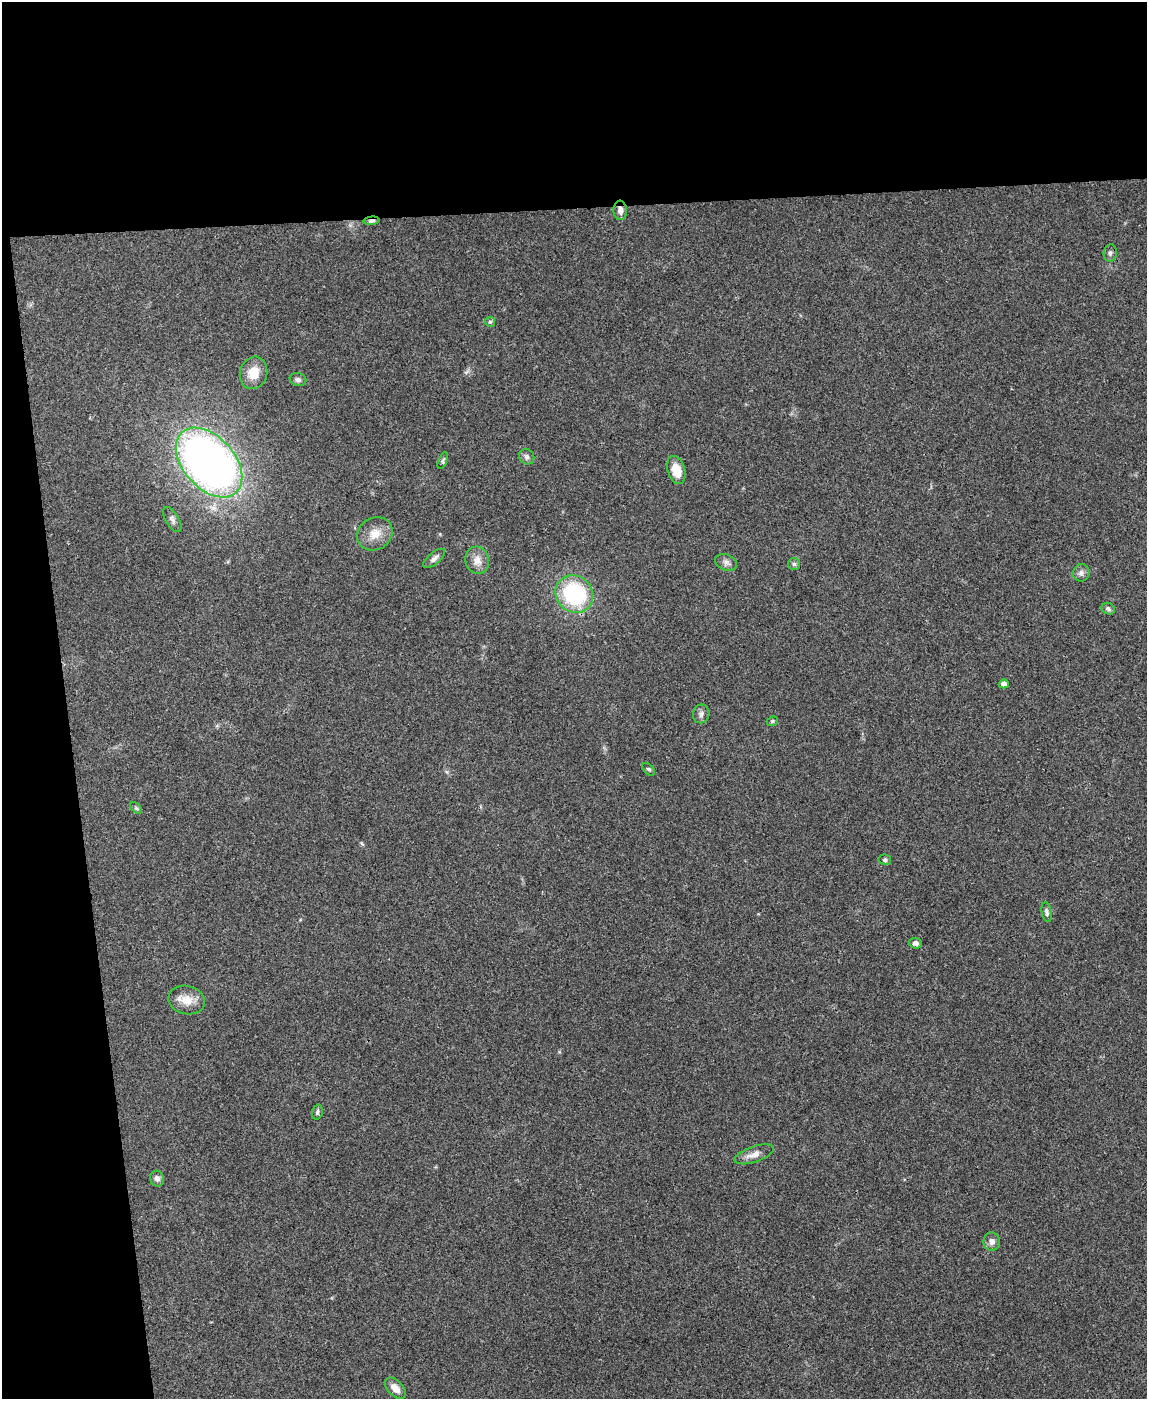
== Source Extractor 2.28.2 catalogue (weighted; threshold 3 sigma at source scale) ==
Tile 1 of 4 x 3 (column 1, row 1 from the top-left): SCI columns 3-1147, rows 3033-4429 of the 4582 x 4561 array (HDU 1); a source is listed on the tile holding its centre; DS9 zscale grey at full resolution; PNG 1149 x 1401 px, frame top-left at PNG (2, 2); each listed source drawn as its Kron ellipse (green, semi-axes under 4 px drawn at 4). Shown black and unused: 21% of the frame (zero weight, under 3 of 4 exposures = <1% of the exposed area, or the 3 px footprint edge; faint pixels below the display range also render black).
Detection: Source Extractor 2.28.2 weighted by HDU 2 'WHT'; one run over the whole footprint, this tile lists its part. Background 0.0661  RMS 0.0051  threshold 0.0232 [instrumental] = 3 sigma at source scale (4.5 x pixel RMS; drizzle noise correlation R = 1.50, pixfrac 1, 0.05/0.05 arcsec/px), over >= 5 px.
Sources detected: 33; all 33 listed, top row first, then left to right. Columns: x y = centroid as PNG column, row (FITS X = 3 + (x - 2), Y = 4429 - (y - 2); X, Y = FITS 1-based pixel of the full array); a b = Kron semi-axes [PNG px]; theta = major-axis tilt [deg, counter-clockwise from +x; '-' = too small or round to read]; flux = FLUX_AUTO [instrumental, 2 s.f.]
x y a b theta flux
620 210 10 7 -85 2.8
371 221 8 4 6 1.5
1110 253 8 6 84 1.5
490 322 5 5 - 0.73
253 373 16 13 73 8.9
298 380 8 6 -22 1.5
527 457 8 7 - 1.6
443 461 9 4 69 1
209 462 41 25 -48 350
676 470 14 8 -73 8.7
172 519 14 6 -58 2
375 534 18 16 32 7.5
434 558 13 6 40 2
477 560 14 11 -74 4.5
726 562 11 7 -23 2.1
794 564 6 6 - 1.2
1081 573 9 8 - 2
574 594 20 17 -43 48
1108 609 7 5 -22 1.4
1004 684 5 4 - 2.8
701 714 9 8 - 2
772 721 6 4 21 0.71
649 769 7 5 -43 0.93
136 808 7 4 -45 0.82
885 860 6 5 - 0.98
1047 912 10 5 -79 1.5
916 943 6 5 - 1.7
187 1000 18 14 -13 7.4
317 1112 7 5 74 1.2
754 1154 20 7 19 4.3
157 1179 8 7 - 2.1
992 1242 9 8 - 2.5
395 1388 13 7 -45 4.3
Overlapping masked pixels (flux is a lower limit): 2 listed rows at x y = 620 210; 371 221